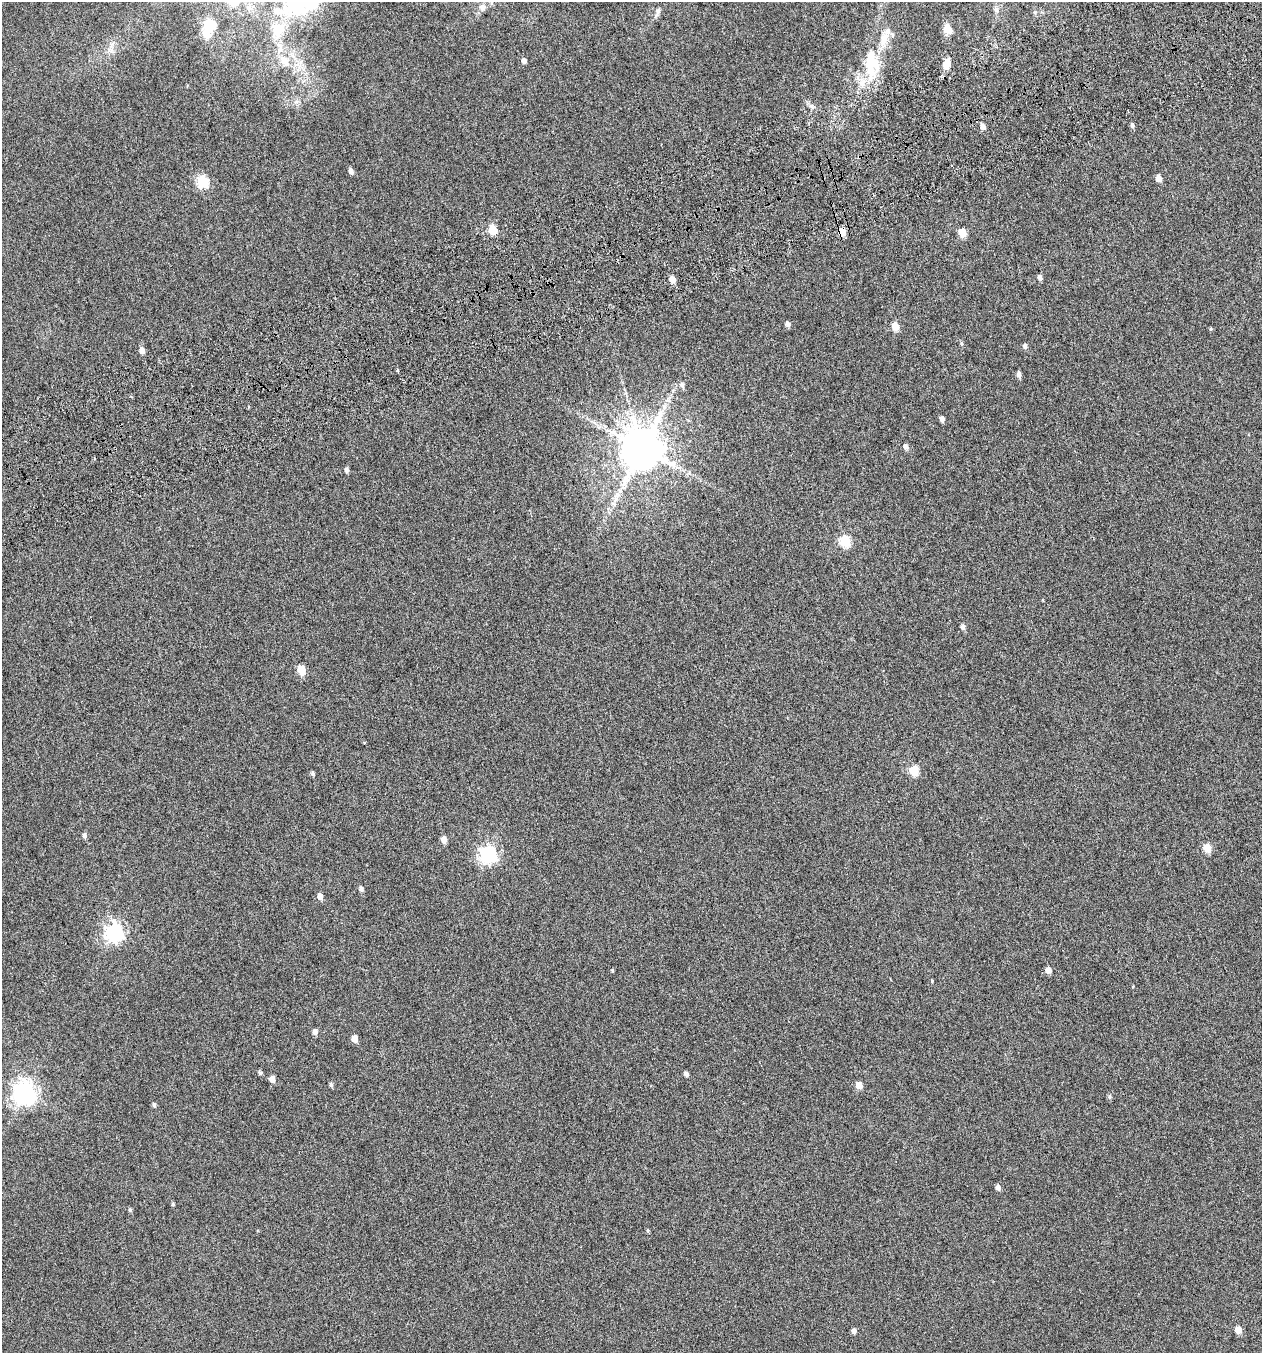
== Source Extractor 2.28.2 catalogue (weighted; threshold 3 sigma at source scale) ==
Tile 10 of 4 x 4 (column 2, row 3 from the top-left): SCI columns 1351-2610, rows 1402-2752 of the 5271 x 5511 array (HDU 1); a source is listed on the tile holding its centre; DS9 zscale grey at full resolution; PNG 1264 x 1355 px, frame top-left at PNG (2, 2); no overlay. Shown black and unused: <1% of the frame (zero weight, under 4 of 7 exposures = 3% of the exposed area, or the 3 px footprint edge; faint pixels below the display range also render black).
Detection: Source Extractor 2.28.2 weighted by HDU 2 'WHT'; one run over the whole footprint, this tile lists its part. Background -1.89e-04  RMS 0.0033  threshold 0.0137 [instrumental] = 3 sigma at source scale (4.09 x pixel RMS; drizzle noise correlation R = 1.36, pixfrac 0.8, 0.0396/0.0396 arcsec/px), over >= 5 px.
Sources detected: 72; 1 inside a brighter object's white glare — not listed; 3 inside a brighter listed object's ellipse — not listed separately; the other 68 listed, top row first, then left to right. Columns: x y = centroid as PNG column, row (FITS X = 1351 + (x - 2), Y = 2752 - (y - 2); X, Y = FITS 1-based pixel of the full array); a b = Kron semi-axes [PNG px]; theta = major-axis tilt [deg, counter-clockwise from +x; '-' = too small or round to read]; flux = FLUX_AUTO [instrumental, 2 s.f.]
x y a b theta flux
296 8 42 27 -16 19
482 8 11 9 -4 1.7
996 9 9 5 -63 0.84
658 12 15 5 70 1
209 27 28 16 70 7.3
948 29 12 10 -65 2.5
277 30 29 14 -82 9
887 31 10 7 39 1.4
285 61 18 12 -52 5.3
524 61 5 5 - 1.1
871 63 41 17 -85 13
946 64 10 8 69 2.7
1132 125 6 5 - 0.71
983 127 5 4 - 1.7
351 171 6 5 - 1.1
1159 178 5 4 - 2.4
202 182 6 6 - 28
493 230 5 5 - 10
842 231 5 5 - 7.6
962 233 5 5 - 8.5
1040 278 5 4 - 1.2
672 280 5 5 - 2.6
787 324 6 4 -77 0.94
895 326 5 5 - 4.9
1211 329 5 4 - 0.33
961 343 5 3 - 0.4
1025 346 6 5 - 0.8
142 350 6 5 - 1.8
398 371 5 2 - 0.37
1019 375 6 5 - 1.2
682 385 7 6 - 0.99
664 407 7 4 72 0.86
942 419 5 4 - 1.5
906 447 6 5 - 1.1
642 449 12 11 - 1400
347 470 5 4 - 0.89
617 495 14 6 68 2.2
845 541 6 5 - 22
963 627 6 5 - 0.99
301 670 5 5 - 8
914 771 5 5 - 15
313 774 5 4 - 0.67
84 836 6 5 - 0.81
444 840 6 5 - 2
1207 848 5 5 - 7.1
488 854 7 7 - 89
361 889 6 5 - 0.84
320 896 6 5 - 1.7
114 932 7 7 - 120
1048 970 5 5 - 2.2
612 971 5 3 - 0.3
932 981 5 3 - 0.24
315 1032 6 5 - 1.3
354 1039 5 5 - 3
260 1073 6 5 - 0.58
686 1074 5 4 - 0.99
272 1079 5 5 - 2.5
331 1085 5 5 - 0.66
859 1085 5 5 - 3.9
25 1093 8 8 - 210
1110 1097 6 5 - 0.51
154 1105 6 4 -73 0.6
998 1187 5 4 - 1.5
173 1204 4 4 - 0.4
130 1210 5 4 - 0.5
648 1230 6 4 -89 0.33
1238 1330 5 5 - 4.7
854 1331 5 5 - 0.99
Overlapping masked pixels (flux is a lower limit): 1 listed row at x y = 842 231
Isophote crosses this tile's border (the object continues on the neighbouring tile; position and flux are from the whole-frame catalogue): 1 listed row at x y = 296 8